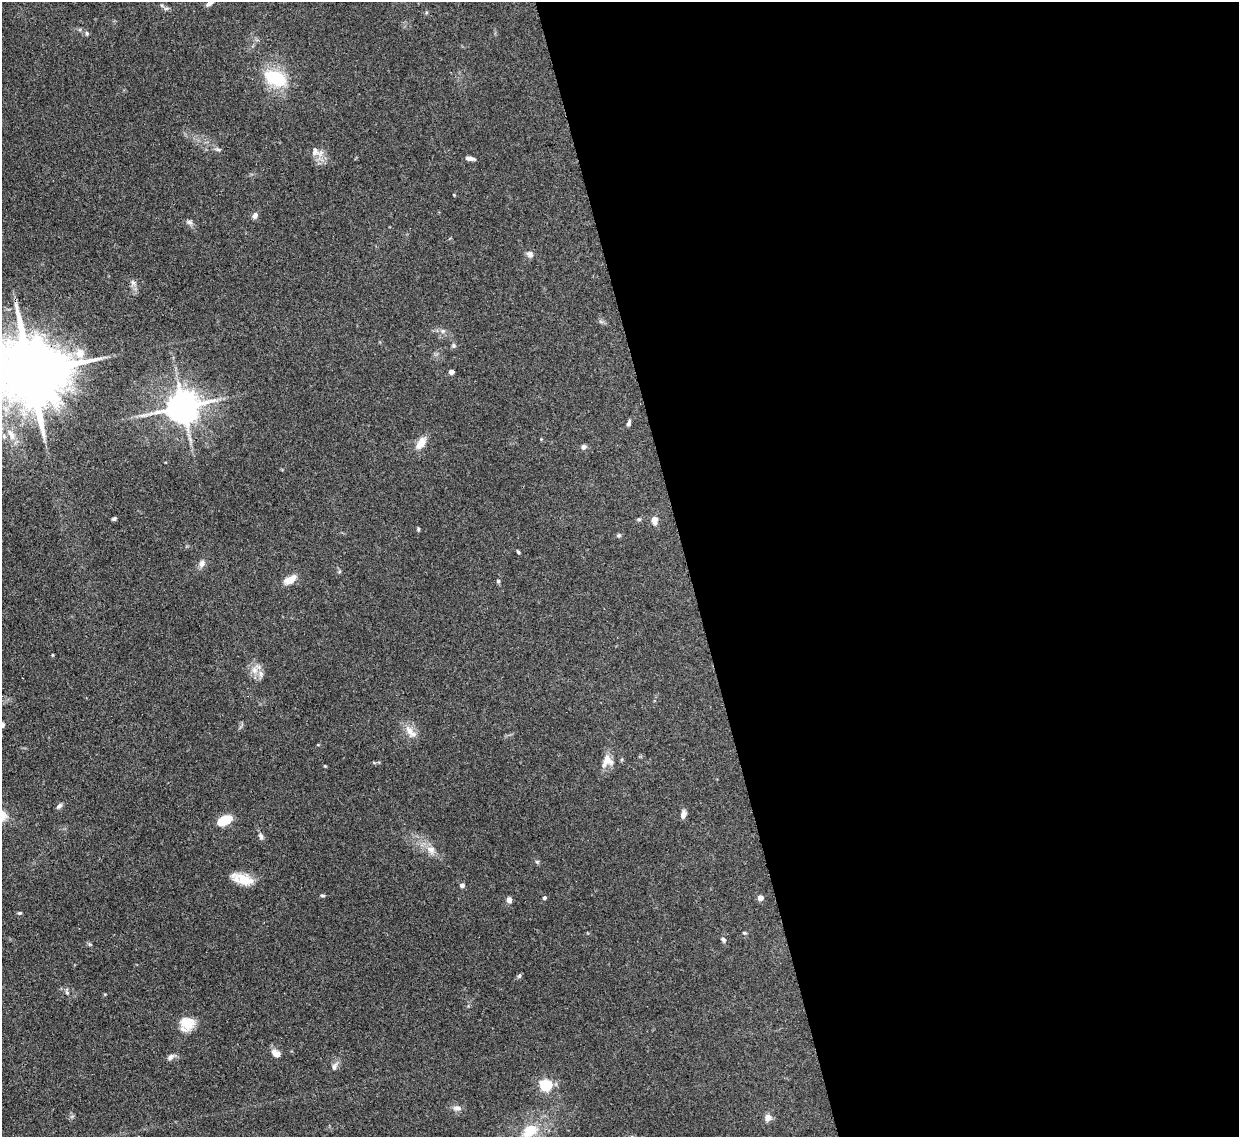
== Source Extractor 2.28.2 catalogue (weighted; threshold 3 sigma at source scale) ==
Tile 8 of 4 x 4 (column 4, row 2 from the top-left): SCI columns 3795-5031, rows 2484-3618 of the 5110 x 5091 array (HDU 1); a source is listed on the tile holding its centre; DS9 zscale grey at full resolution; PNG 1241 x 1139 px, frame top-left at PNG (2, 2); no overlay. Shown black and unused: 45% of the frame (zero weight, under 3 of 4 exposures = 9% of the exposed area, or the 3 px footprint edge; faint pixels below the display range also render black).
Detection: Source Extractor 2.28.2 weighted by HDU 2 'WHT'; one run over the whole footprint, this tile lists its part. Background 0.146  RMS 0.0052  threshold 0.0234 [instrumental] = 3 sigma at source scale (4.5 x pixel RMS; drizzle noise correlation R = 1.50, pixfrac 1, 0.05/0.05 arcsec/px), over >= 5 px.
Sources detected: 62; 1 inside a brighter listed object's ellipse — not listed separately; the other 61 listed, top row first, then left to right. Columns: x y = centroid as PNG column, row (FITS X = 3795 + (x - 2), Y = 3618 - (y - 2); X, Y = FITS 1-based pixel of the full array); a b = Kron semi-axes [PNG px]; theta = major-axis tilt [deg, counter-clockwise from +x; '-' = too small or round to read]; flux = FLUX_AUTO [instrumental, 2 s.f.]
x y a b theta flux
209 3 10 4 29 1.6
87 33 6 4 -69 0.78
275 78 31 18 -23 23
218 149 8 5 -19 1.1
315 151 13 10 87 3.8
470 158 11 4 -7 1.9
454 195 3 3 - 0.37
255 215 7 6 - 2
189 222 8 6 -17 1.4
530 254 10 8 -12 1.9
133 282 5 5 - 1.2
443 331 6 6 - 1.2
454 345 6 6 - 0.99
80 353 11 10 - 6.1
451 372 4 4 - 3.2
30 373 25 17 6 6100
183 407 10 9 - 1000
629 423 8 4 76 1.3
11 435 19 8 -61 5.5
421 443 15 8 58 6
583 447 7 6 - 1.5
114 519 5 4 - 0.89
639 519 5 5 - 0.73
654 520 11 8 -83 3.2
418 529 5 4 - 0.69
619 535 6 5 - 0.87
518 552 4 3 - 0.75
202 563 10 8 70 2.4
290 580 18 8 31 5.3
498 581 5 5 - 0.78
52 655 5 3 - 0.41
254 670 10 8 -65 3.8
2 725 5 5 - 1.7
410 732 22 9 -49 5
607 761 17 15 55 5.6
325 766 4 3 - 0.47
59 806 8 5 44 1.5
683 815 10 6 77 2.2
225 820 13 7 26 14
261 836 9 6 -65 1.5
431 849 13 9 -22 4.2
537 862 6 4 0 0.68
245 879 28 11 -23 9.3
462 885 5 5 - 1.3
322 895 6 4 -15 0.71
544 898 5 4 - 0.84
760 898 5 4 - 4.5
509 900 4 4 - 4.9
19 913 5 4 - 0.66
744 933 5 4 - 0.62
723 940 6 5 - 1.3
90 944 6 4 17 0.6
519 976 7 5 72 0.92
187 1023 19 15 -21 8.6
276 1053 12 7 -39 3.6
171 1057 11 7 44 1.9
334 1066 12 6 67 2.1
546 1085 5 5 - 59
457 1108 12 7 5 2.2
768 1117 5 5 - 7.2
530 1131 25 17 33 14
Overlapping masked pixels (flux is a lower limit): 1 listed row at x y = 30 373
Isophote crosses this tile's border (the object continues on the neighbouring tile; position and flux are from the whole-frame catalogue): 3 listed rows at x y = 209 3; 30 373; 2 725